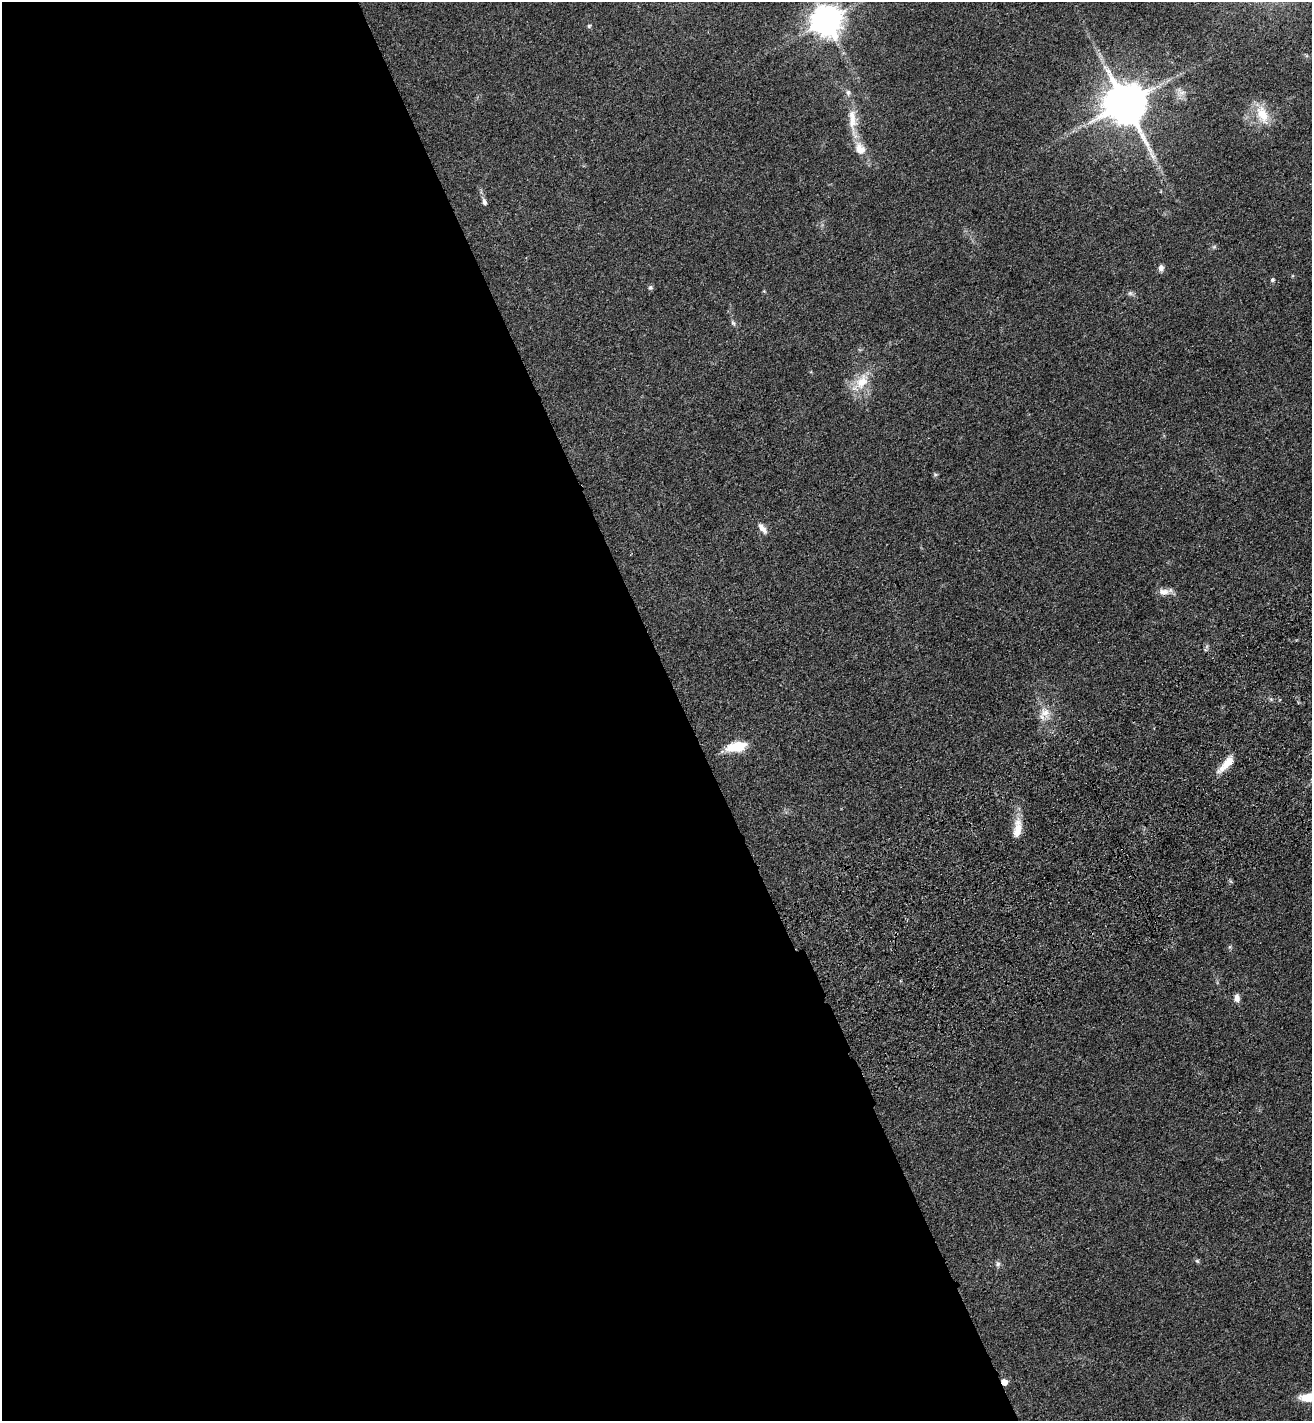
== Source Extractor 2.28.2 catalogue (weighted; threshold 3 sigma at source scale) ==
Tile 9 of 4 x 4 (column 1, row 3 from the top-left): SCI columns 354-1663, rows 1528-2946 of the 5817 x 5892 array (HDU 1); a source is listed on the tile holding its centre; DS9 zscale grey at full resolution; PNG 1314 x 1423 px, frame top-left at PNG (2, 2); no overlay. Shown black and unused: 52% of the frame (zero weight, under 3 of 4 exposures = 6% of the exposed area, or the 3 px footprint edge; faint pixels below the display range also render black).
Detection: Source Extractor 2.28.2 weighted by HDU 2 'WHT'; one run over the whole footprint, this tile lists its part. Background 0.0553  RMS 0.0058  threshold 0.0261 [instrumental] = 3 sigma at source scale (4.5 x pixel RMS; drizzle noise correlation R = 1.50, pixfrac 1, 0.05/0.05 arcsec/px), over >= 5 px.
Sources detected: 30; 2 inside a brighter listed object's ellipse — not listed separately; the other 28 listed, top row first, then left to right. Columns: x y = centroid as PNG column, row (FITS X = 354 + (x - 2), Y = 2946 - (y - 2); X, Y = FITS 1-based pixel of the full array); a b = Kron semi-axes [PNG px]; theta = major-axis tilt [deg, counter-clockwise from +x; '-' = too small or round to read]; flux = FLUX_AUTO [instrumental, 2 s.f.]
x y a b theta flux
826 21 9 9 - 1000
589 26 5 5 - 0.88
1182 93 18 8 23 4.1
1125 103 13 11 -61 2500
1262 115 27 15 -69 14
853 122 47 12 -83 15
484 202 9 6 -73 2.2
1214 247 6 5 - 1.1
1161 268 9 7 85 2.3
1272 280 5 5 - 1.1
650 288 7 6 - 1.2
764 291 4 4 - 0.55
1130 293 8 6 -26 1.5
733 323 10 5 -64 1.4
862 382 27 15 60 15
935 474 6 5 - 0.89
762 528 16 7 -53 4
1163 592 17 9 0 4.3
1045 712 20 13 -60 9
737 747 17 8 10 24
1226 764 27 8 46 9.3
1017 828 28 10 83 9.5
1230 947 7 4 89 0.87
1237 998 11 7 85 2.9
1197 1261 6 5 - 0.98
998 1264 8 7 - 1.8
1004 1382 5 4 - 7.2
1310 1397 24 9 1 14
Overlapping masked pixels (flux is a lower limit): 1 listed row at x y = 1004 1382
Isophote crosses this tile's border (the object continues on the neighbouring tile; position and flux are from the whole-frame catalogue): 1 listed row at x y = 1310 1397